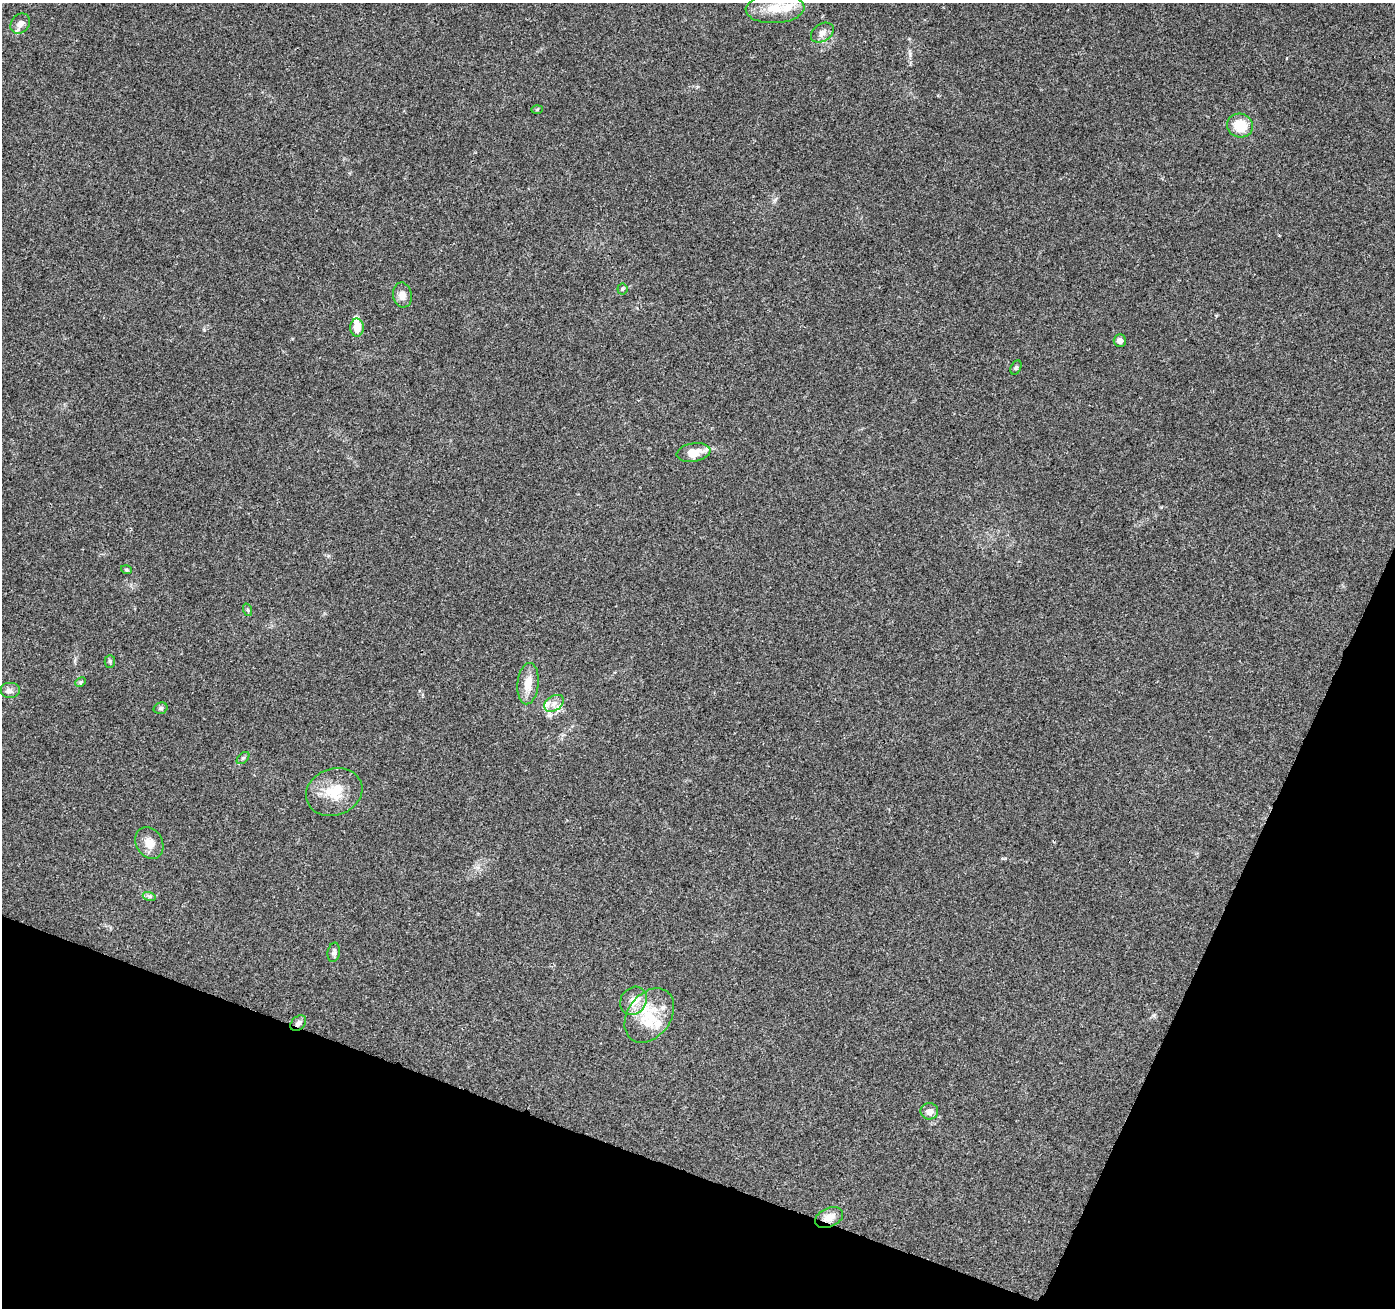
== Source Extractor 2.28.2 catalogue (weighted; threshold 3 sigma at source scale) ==
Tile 15 of 4 x 4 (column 3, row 4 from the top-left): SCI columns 2801-4193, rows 282-1587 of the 5593 x 5721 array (HDU 1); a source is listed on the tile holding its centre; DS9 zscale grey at full resolution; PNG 1397 x 1310 px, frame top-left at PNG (2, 3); each listed source drawn as its Kron ellipse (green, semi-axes under 4 px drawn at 4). Shown black and unused: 19% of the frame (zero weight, under 3 of 4 exposures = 1% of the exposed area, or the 3 px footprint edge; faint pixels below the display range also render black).
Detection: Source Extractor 2.28.2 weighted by HDU 2 'WHT'; one run over the whole footprint, this tile lists its part. Background 0.0744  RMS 0.0045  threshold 0.0202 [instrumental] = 3 sigma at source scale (4.5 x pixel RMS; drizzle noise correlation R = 1.50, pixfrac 1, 0.0396/0.0396 arcsec/px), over >= 5 px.
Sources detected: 37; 1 inside a brighter object's white glare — neither listed nor drawn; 7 inside a brighter listed object's ellipse — not listed separately; the other 29 listed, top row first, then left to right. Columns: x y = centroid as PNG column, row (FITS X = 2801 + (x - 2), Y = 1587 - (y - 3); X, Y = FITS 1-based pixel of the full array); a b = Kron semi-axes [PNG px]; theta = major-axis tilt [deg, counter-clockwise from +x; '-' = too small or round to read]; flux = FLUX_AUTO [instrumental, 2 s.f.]
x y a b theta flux
775 8 29 14 3 10
20 24 11 8 49 2.8
822 33 12 8 33 2.8
537 110 6 4 2 0.5
1240 126 13 11 -20 11
622 289 5 5 - 0.69
402 295 12 9 -80 3.6
357 327 9 7 -90 5.4
1120 341 6 6 - 1.7
1016 368 7 5 64 0.81
694 452 17 9 9 7.9
126 570 6 3 -19 0.52
248 610 6 4 -71 0.6
110 661 6 5 - 0.7
80 682 5 4 - 0.67
528 684 21 10 85 6.4
9 691 10 8 0 1.9
554 703 11 7 33 2.9
161 708 7 5 17 0.98
243 758 7 4 44 0.77
334 792 29 23 19 13
149 843 17 13 -60 5.1
149 896 6 4 -18 0.87
334 952 10 6 81 1.4
633 1001 15 12 56 5.5
649 1015 30 21 53 16
298 1023 9 6 45 1.7
929 1111 9 8 - 2.8
829 1217 15 9 24 4.9
Overlapping masked pixels (flux is a lower limit): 2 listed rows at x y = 298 1023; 829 1217